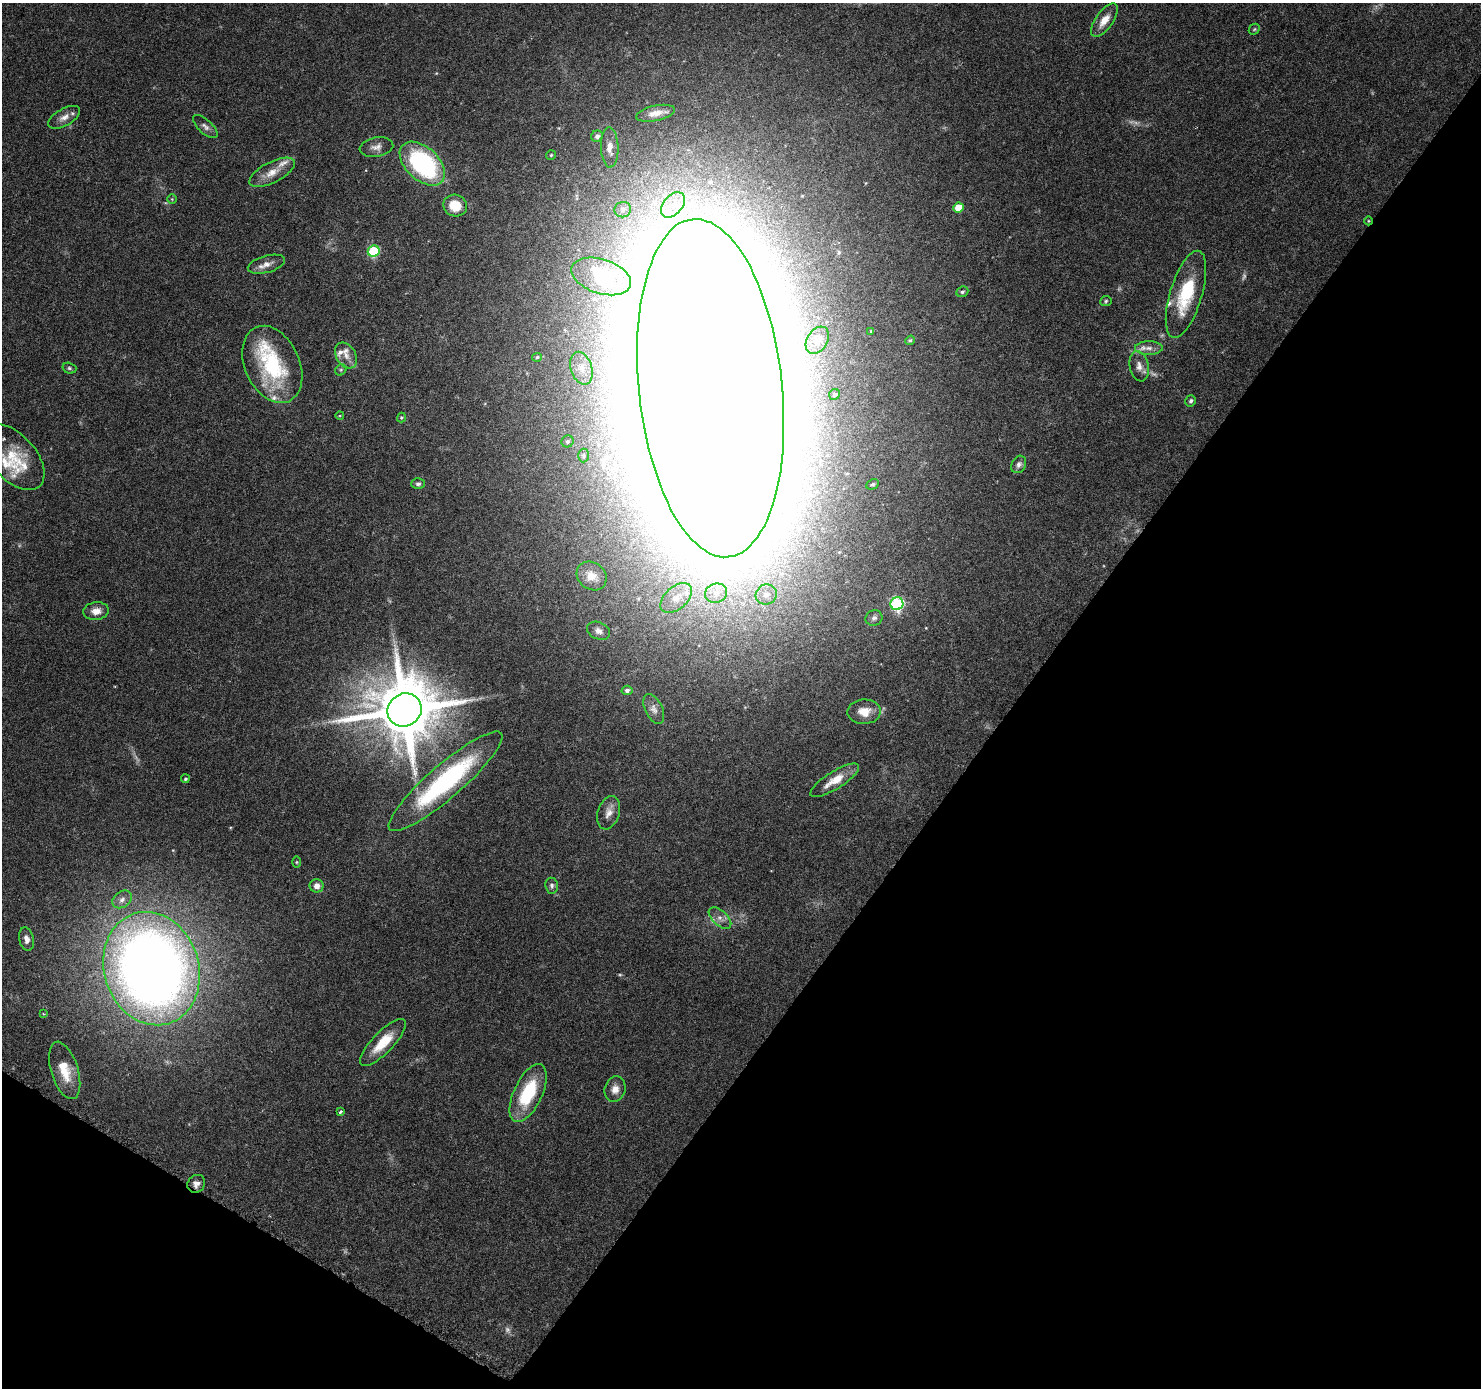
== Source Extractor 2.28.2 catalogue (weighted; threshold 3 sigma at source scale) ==
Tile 15 of 4 x 4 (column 3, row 4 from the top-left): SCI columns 2969-4447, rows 258-1643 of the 5937 x 5999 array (HDU 1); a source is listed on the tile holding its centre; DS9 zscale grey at full resolution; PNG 1483 x 1390 px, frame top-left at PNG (2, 3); each listed source drawn as its Kron ellipse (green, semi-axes under 4 px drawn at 4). Shown black and unused: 35% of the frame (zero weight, under 3 of 6 exposures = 1% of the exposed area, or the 3 px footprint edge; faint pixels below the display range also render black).
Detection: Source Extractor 2.28.2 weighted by HDU 2 'WHT'; one run over the whole footprint, this tile lists its part. Background 0.0521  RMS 0.0025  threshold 0.0103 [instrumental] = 3 sigma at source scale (4.09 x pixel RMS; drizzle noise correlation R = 1.36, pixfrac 0.8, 0.0396/0.0396 arcsec/px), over >= 5 px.
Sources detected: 93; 7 too faint to see at this stretch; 2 inside a brighter object's white glare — neither listed nor drawn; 9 inside a brighter listed object's ellipse — not listed separately; the other 75 listed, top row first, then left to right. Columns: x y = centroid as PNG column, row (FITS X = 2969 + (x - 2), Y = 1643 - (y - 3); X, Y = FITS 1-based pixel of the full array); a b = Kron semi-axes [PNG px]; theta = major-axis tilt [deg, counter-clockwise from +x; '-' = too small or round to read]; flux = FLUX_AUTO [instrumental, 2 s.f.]
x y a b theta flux
1104 20 19 8 54 3.3
1254 29 6 5 - 0.34
655 113 20 7 13 2.2
64 117 17 8 29 1.9
205 127 15 7 -42 1.1
597 136 6 5 - 0.88
376 147 17 9 10 1.7
610 147 20 8 -88 2.1
551 155 5 5 - 0.31
422 164 27 16 -43 36
272 172 25 10 27 3.5
172 199 5 5 - 0.28
673 205 14 9 49 3.1
455 206 12 10 -22 4.6
958 208 5 5 - 4.8
623 210 8 7 - 1.1
1368 221 4 3 - 0.21
374 251 6 5 - 22
266 264 19 8 15 1.9
601 276 31 17 -18 13
962 292 6 5 - 0.51
1186 294 45 16 73 14
1106 301 5 5 - 0.36
871 331 3 3 - 0.23
817 340 15 10 58 2.1
910 340 5 4 - 0.29
1149 348 14 7 0 1.5
346 355 14 9 -58 2
537 357 5 4 - 0.39
272 364 40 27 -65 22
1139 366 15 9 -79 1.8
69 368 7 5 -16 0.45
581 368 17 10 -73 2.9
341 370 6 5 - 0.38
711 388 170 72 -84 6200
834 394 6 5 - 0.53
1191 401 6 5 - 0.57
340 416 4 3 - 0.21
401 417 5 4 - 0.29
567 441 6 5 - 0.6
583 455 7 5 -89 0.5
13 457 39 22 -48 9.1
1019 464 9 7 63 0.94
418 484 7 5 1 0.61
873 484 6 5 - 0.44
592 576 16 13 -38 3
716 593 11 9 14 2.3
766 594 10 10 - 2.2
676 598 18 11 42 3.5
897 604 6 6 - 33
96 611 13 9 6 1.9
874 618 8 7 - 0.76
599 631 12 8 -24 1.2
627 690 5 4 - 0.75
654 709 16 8 -65 1.5
405 710 17 16 - 2200
864 712 17 12 2 3.3
185 779 4 4 - 0.35
835 780 28 8 32 4.1
445 781 73 17 41 36
609 813 17 11 71 2
296 862 6 4 90 0.28
317 886 7 6 - 1.5
552 886 8 6 -83 0.65
122 899 10 8 36 1.2
720 918 13 7 -43 1.5
26 939 12 7 -77 1.3
151 969 57 47 -72 290
43 1014 4 2 - 0.19
383 1042 31 10 46 6.1
65 1070 30 13 -73 5.9
615 1089 13 10 73 1.9
528 1093 31 14 65 14
340 1112 4 3 - 0.61
196 1184 9 8 - 1.2
Overlapping masked pixels (flux is a lower limit): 2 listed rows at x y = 1368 221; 196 1184
Isophote crosses this tile's border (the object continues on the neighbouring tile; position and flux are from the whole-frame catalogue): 1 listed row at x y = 711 388